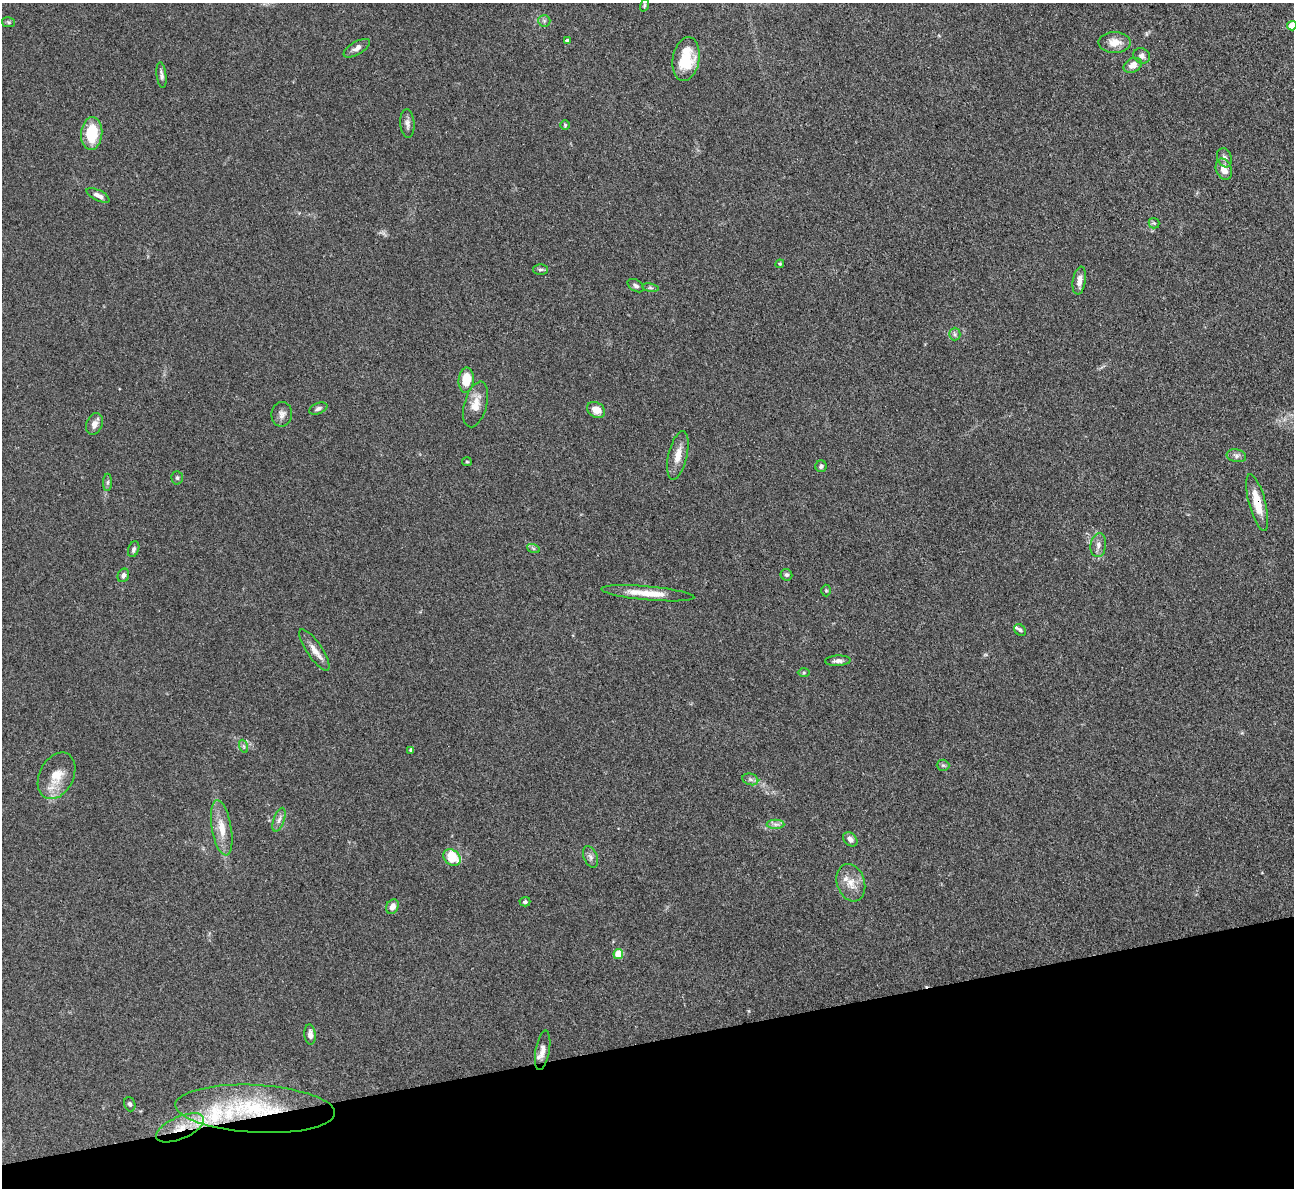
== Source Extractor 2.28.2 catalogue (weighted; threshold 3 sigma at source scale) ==
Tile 14 of 4 x 4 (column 2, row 4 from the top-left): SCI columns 1293-2584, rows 265-1450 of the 5170 x 5151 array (HDU 1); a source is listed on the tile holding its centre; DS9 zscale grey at full resolution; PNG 1296 x 1190 px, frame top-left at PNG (2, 3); each listed source drawn as its Kron ellipse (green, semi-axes under 4 px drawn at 4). Shown black and unused: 12% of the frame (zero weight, under 3 of 4 exposures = <1% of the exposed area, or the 3 px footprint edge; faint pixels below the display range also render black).
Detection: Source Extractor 2.28.2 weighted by HDU 2 'WHT'; one run over the whole footprint, this tile lists its part. Background 0.105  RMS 0.006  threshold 0.0269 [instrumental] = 3 sigma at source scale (4.5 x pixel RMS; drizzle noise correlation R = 1.50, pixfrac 1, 0.05/0.05 arcsec/px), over >= 5 px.
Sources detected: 71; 3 inside a brighter listed object's ellipse — not listed separately; the other 68 listed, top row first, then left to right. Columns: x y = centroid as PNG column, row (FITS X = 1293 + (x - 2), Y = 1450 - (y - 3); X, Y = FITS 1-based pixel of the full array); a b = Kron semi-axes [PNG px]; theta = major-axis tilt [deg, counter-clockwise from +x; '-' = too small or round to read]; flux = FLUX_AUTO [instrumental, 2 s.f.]
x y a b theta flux
644 5 6 4 72 0.83
544 21 6 6 - 1.3
8 22 7 5 -12 0.93
1292 26 5 4 - 10
567 41 4 3 - 1.5
1115 42 16 10 0 6.9
357 48 15 6 30 3.1
1142 56 8 7 - 2.4
686 59 22 13 81 18
1133 65 9 7 28 5.1
161 75 13 5 -83 2
407 123 14 7 -86 2.7
565 125 5 5 - 0.7
92 133 16 10 85 21
1224 158 10 7 -70 2.3
1224 169 11 7 -72 6.1
98 195 12 5 -26 2.9
1154 223 5 5 - 1.1
780 264 4 4 - 0.67
540 270 7 5 0 1.3
1079 281 14 6 81 4.2
636 286 9 5 -32 1.4
650 288 8 4 -9 1.1
955 334 6 6 - 1.4
466 380 12 7 86 13
476 404 23 11 75 8.2
318 408 9 5 23 1.8
596 410 9 7 -33 6.5
282 414 12 10 82 3.4
94 424 11 8 67 3.7
678 455 25 9 77 7.6
1236 456 10 6 -10 2.2
467 462 5 4 - 0.71
821 466 6 6 - 1.5
177 478 7 5 -88 1
108 482 9 4 89 1.3
1257 503 29 8 -75 13
1098 545 12 8 82 3.2
533 548 6 4 -19 0.99
134 549 8 5 71 1.4
123 575 7 5 68 1.8
786 575 6 5 - 1.3
826 591 6 5 - 0.84
648 593 47 7 -5 12
1020 630 6 5 - 1
314 650 24 7 -56 5.6
838 661 13 5 3 2.3
804 673 6 4 1 0.73
243 746 7 4 -71 1
411 750 4 4 - 1
943 765 6 5 - 1.1
57 776 25 17 63 13
750 779 8 5 -18 1.7
279 820 12 5 70 2.4
775 824 9 4 0 2
222 828 28 10 -80 10
850 839 8 6 -43 2.9
452 857 9 7 -39 20
590 857 11 6 -69 2.3
851 883 19 14 -72 8.2
525 902 5 4 - 1.3
392 907 8 6 63 4.1
618 954 5 5 - 12
310 1035 10 5 -86 2.6
543 1050 20 7 80 4.4
130 1104 7 5 -69 1.2
255 1109 80 24 -3 63
180 1128 26 11 24 13
Overlapping masked pixels (flux is a lower limit): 3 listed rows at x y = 1257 503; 255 1109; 180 1128
Isophote crosses this tile's border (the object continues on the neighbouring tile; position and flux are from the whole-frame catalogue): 1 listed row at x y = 1292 26